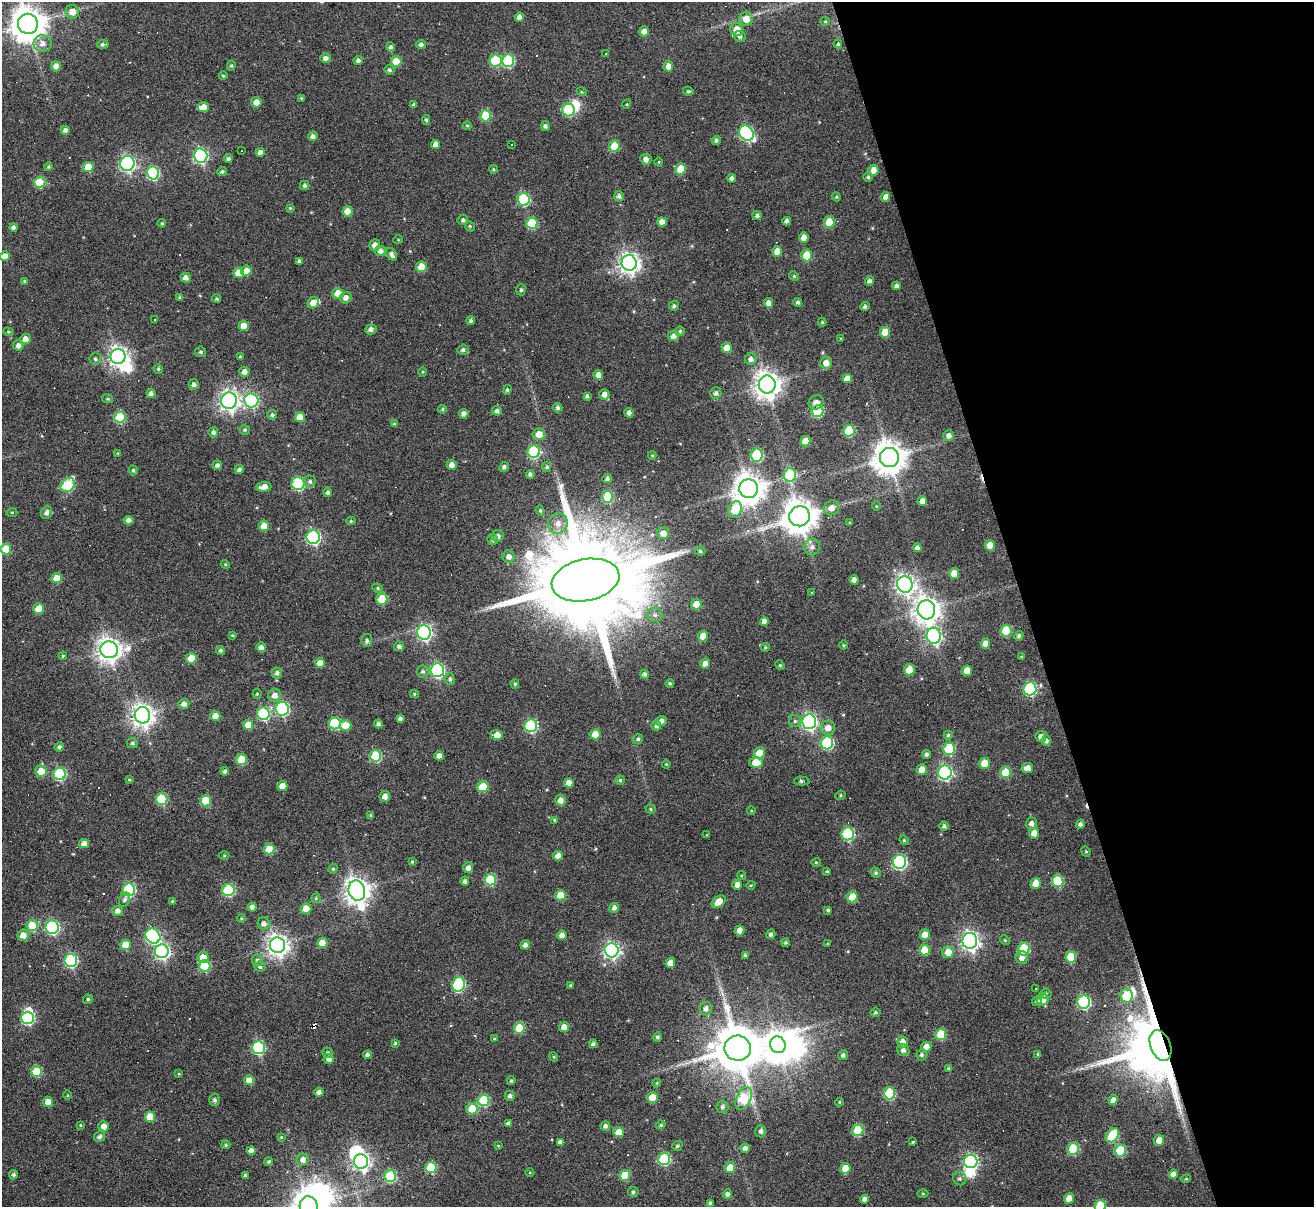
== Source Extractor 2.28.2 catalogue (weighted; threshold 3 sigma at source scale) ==
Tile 12 of 4 x 4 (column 4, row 3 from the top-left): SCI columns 3935-5246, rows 1470-2674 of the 5246 x 5228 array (HDU 1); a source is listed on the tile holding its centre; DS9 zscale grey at full resolution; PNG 1316 x 1209 px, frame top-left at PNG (2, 2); each listed source drawn as its Kron ellipse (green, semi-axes under 4 px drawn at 4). Shown black and unused: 22% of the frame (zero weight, under 3 of 6 exposures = <1% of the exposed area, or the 3 px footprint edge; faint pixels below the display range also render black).
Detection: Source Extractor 2.28.2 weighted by HDU 2 'WHT'; one run over the whole footprint, this tile lists its part. Background 0.0978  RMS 0.0091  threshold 0.0373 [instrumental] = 3 sigma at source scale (4.09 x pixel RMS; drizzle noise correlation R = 1.36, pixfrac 0.8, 0.05/0.05 arcsec/px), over >= 5 px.
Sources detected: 506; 10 inside a brighter object's white glare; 21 cosmic-ray / hot-pixel residue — neither listed nor drawn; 2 inside a brighter listed object's ellipse — not listed separately; the other 473 listed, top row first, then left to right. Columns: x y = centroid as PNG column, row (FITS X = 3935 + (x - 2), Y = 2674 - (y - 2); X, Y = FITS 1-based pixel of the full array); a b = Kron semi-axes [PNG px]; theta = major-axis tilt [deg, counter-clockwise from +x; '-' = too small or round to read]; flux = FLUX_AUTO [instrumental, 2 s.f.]
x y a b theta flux
72 12 7 6 - 7.9
520 17 4 4 - 5
746 19 7 6 - 8.8
825 21 5 4 - 1
28 24 10 10 - 1800
737 30 6 6 - 11
644 31 5 5 - 5.8
740 36 6 5 - 2.5
43 43 9 8 - 5.4
103 44 6 4 4 2.1
421 44 5 5 - 2.9
838 44 4 4 - 1.4
391 47 4 4 - 2.3
606 54 3 2 - 0.61
325 58 5 5 - 3.6
358 60 5 4 - 2.5
495 60 6 6 - 50
396 61 5 5 - 20
508 61 6 6 - 58
231 65 5 4 - 1.2
56 66 5 4 - 5.9
668 66 5 5 - 5.3
389 70 5 5 - 2
223 76 4 4 - 0.95
688 91 5 4 - 1.5
582 92 5 3 - 0.81
301 98 4 4 - 0.91
256 102 5 5 - 6.8
627 104 5 3 - 0.76
414 105 3 3 - 1.6
203 107 5 5 - 6.1
568 110 6 6 - 60
485 116 5 5 - 32
426 120 5 4 - 1.3
467 126 4 4 - 0.95
545 126 5 4 - 2.4
65 130 4 4 - 2.9
746 133 8 7 - 140
313 136 5 4 - 3.5
716 140 4 4 - 1.9
512 144 3 3 - 2.7
436 145 5 4 - 5
614 146 5 5 - 21
241 150 3 3 - 29
260 152 4 4 - 4.2
201 156 7 7 - 150
228 159 4 4 - 2
646 159 5 5 - 4.2
659 162 4 3 - 0.65
127 163 7 7 - 210
49 167 4 4 - 1.2
88 167 5 5 - 18
493 169 4 3 - 1.1
681 169 5 5 - 23
874 170 5 5 - 8.3
222 172 5 4 - 1.6
153 173 6 6 - 94
868 177 5 4 - 1.5
731 178 4 4 - 2.7
40 182 5 5 - 35
305 185 4 4 - 2.2
619 196 5 5 - 2.7
836 197 4 4 - 1.1
886 197 5 4 - 5.3
523 199 6 6 - 66
290 208 4 4 - 0.98
348 212 5 5 - 14
757 215 4 4 - 2.2
463 220 5 5 - 2
787 221 4 4 - 3.8
662 222 4 4 - 6.8
829 222 5 5 - 27
162 223 4 4 - 1.2
532 223 5 5 - 39
470 226 5 4 - 1.2
13 227 4 4 - 2.8
804 238 5 5 - 7.3
398 240 5 3 - 0.74
375 245 6 5 - 5
380 251 6 5 - 3.8
777 251 5 5 - 11
392 254 7 5 -56 3.2
807 255 6 5 - 22
5 256 5 5 - 7.1
299 261 4 4 - 1.9
629 263 8 7 - 520
421 267 5 5 - 15
246 271 5 5 - 8.1
239 273 5 5 - 12
794 276 5 4 - 1
186 278 5 4 - 3.9
24 281 4 3 - 1.1
869 281 4 4 - 2.7
896 286 4 4 - 2.7
521 290 5 4 - 1.9
338 293 5 5 - 11
180 298 4 3 - 2
346 298 6 5 - 4.6
217 299 4 4 - 1.4
798 302 4 4 - 1.9
313 303 6 5 - 9.5
768 303 5 4 - 5.6
674 306 5 5 - 1.9
865 307 5 4 - 2.2
154 320 3 3 - 1.3
471 321 4 4 - 1.9
822 322 4 4 - 1.1
244 326 5 5 - 12
371 329 6 5 - 3.9
680 331 5 4 - 1.4
8 332 5 4 - 1.1
885 332 5 5 - 17
673 336 5 4 - 4.3
841 338 4 3 - 0.75
25 339 5 5 - 5.9
18 345 5 5 - 3.9
727 348 5 5 - 11
463 350 6 5 - 2.4
201 352 5 5 - 1.8
118 356 7 7 - 480
240 356 4 3 - 0.9
95 359 6 5 - 1.8
751 359 6 5 - 3.7
826 363 6 6 - 6.2
158 369 5 4 - 1.4
244 372 5 5 - 5
423 372 5 3 - 0.76
598 375 5 4 - 7.2
847 378 5 4 - 6.6
194 384 5 5 - 2.6
767 385 9 8 - 970
507 390 5 4 - 1.6
151 393 4 4 - 2.8
716 393 6 5 - 2.8
604 394 5 5 - 4.6
587 396 4 4 - 1.9
108 399 5 4 - 1.4
251 400 7 7 - 140
229 401 8 8 - 450
816 402 8 6 34 5.6
558 408 4 4 - 2.5
442 409 5 4 - 1.3
497 411 5 5 - 2.7
817 411 6 6 - 57
629 413 5 4 - 3.4
464 414 5 4 - 4.1
272 415 5 4 - 2.1
120 417 5 5 - 46
300 417 5 5 - 11
394 424 4 4 - 1.1
245 430 5 5 - 1.4
849 431 6 5 - 39
213 432 5 5 - 2.6
539 434 6 6 - 10
949 435 5 5 - 3.8
805 441 5 5 - 13
534 452 6 6 - 83
118 453 4 3 - 0.79
652 455 4 4 - 0.72
757 455 6 6 - 74
889 457 10 9 - 1600
217 465 5 4 - 2.6
452 465 5 5 - 4.5
504 467 5 4 - 2.5
547 467 5 4 - 1.3
239 469 5 4 - 2.8
133 470 5 4 - 1.6
530 474 4 4 - 2.3
790 475 7 6 - 47
607 479 5 4 - 2.3
310 481 6 6 - 2.4
298 484 6 6 - 68
68 485 8 6 46 60
264 487 7 4 5 7.2
749 489 9 9 - 1400
328 492 5 4 - 2.3
608 497 6 5 - 39
922 501 5 4 - 5.6
876 506 5 3 - 0.65
831 508 8 7 - 6.3
735 509 8 6 68 32
540 511 5 4 - 1.2
12 512 5 3 - 0.78
46 512 7 5 69 3.1
799 516 10 10 - 1700
129 520 5 4 - 4.6
351 521 5 4 - 1.2
558 523 10 10 - 7.4
849 523 4 3 - 0.83
264 526 5 5 - 12
663 533 6 6 - 7.2
498 536 6 6 - 3.1
313 537 7 6 - 160
492 539 5 5 - 2.2
990 546 5 5 - 13
812 547 8 8 - 4
917 548 4 4 - 2.7
6 549 5 5 - 24
700 551 5 4 - 1.4
509 557 6 6 - 4.8
225 564 4 3 - 0.82
954 573 5 5 - 9.9
57 578 5 5 - 13
586 580 34 21 11 30000
854 580 4 4 - 4.9
905 584 8 7 - 440
378 588 5 4 - 1.3
812 593 4 2 - 0.55
382 599 5 5 - 28
696 604 5 5 - 9.7
39 609 5 5 - 15
926 610 9 8 - 910
655 615 8 7 - 3
764 621 4 4 - 4.7
1006 631 6 5 - 31
424 633 7 7 - 190
232 635 3 3 - 0.83
703 636 5 5 - 11
934 636 8 7 - 210
1019 636 5 4 - 2.1
367 640 6 5 - 2.4
985 644 5 4 - 5.8
843 645 5 3 - 0.85
399 646 5 5 - 2.8
261 647 5 4 - 3.6
765 647 5 4 - 1.2
109 650 9 8 - 780
220 650 4 3 - 1.8
63 656 4 3 - 1
1022 657 4 3 - 1.2
191 658 5 5 - 20
320 663 5 5 - 9.3
705 663 5 4 - 5.1
780 665 5 4 - 1
437 670 7 6 - 150
909 670 5 5 - 20
423 671 6 6 - 2.1
967 671 5 5 - 13
277 673 5 5 - 2.5
644 674 4 4 - 2.4
450 679 6 5 - 1.9
670 683 4 4 - 1.3
515 684 5 4 - 1.4
1030 689 7 6 - 110
257 694 5 4 - 1.1
414 694 4 4 - 1.1
275 695 6 6 - 5.9
184 704 5 5 - 4
282 709 7 6 - 130
263 714 6 6 - 73
142 715 8 7 - 660
215 716 5 5 - 8.8
400 718 4 4 - 2.6
661 721 5 5 - 4
795 721 6 6 - 2.1
809 722 7 7 - 240
335 723 6 6 - 55
378 724 4 4 - 2.8
248 725 5 5 - 13
346 725 6 5 - 14
531 726 6 6 - 91
656 726 5 5 - 2.2
828 728 7 7 - 7.4
595 734 5 5 - 15
497 735 6 5 - 8.2
948 735 4 4 - 1.2
1041 737 5 5 - 4.6
638 739 5 4 - 1.8
1046 741 5 4 - 2.1
132 743 5 5 - 1.7
827 743 6 6 - 87
59 747 5 4 - 2.1
949 749 6 6 - 56
759 753 6 5 - 12
927 754 4 4 - 2.5
376 756 6 5 - 51
439 756 5 4 - 5.3
242 760 5 5 - 31
756 762 7 5 -3 14
984 763 5 5 - 12
666 764 4 3 - 0.77
1027 768 6 5 - 6.4
922 769 5 5 - 7.8
41 771 5 5 - 15
225 771 4 4 - 2.2
1006 772 5 5 - 31
945 773 7 6 - 180
60 774 6 6 - 74
129 780 3 3 - 0.9
620 780 4 4 - 1.3
802 781 7 4 -1 2.3
569 783 4 4 - 7.6
282 786 5 5 - 8.4
483 787 5 5 - 35
840 795 5 4 - 1.2
385 796 5 5 - 5.3
162 799 6 5 - 50
560 800 5 5 - 6.2
206 801 5 5 - 32
651 809 5 4 - 1.3
751 811 4 3 - 0.68
371 815 4 4 - 1.5
555 820 4 4 - 0.9
1031 823 6 5 - 3.6
1080 824 5 4 - 2.8
944 826 5 4 - 2.2
1034 833 5 5 - 6.8
848 834 6 6 - 82
707 835 4 3 - 0.79
904 840 5 4 - 1.1
84 843 5 4 - 5.3
269 849 5 5 - 22
1086 851 5 4 - 1.1
224 856 5 3 - 0.88
558 856 5 5 - 5.7
412 862 4 3 - 1
816 862 5 4 - 0.99
900 862 7 6 - 140
468 868 5 5 - 4.1
333 869 5 4 - 1.1
827 871 3 3 - 0.99
876 873 5 4 - 1.7
741 876 4 3 - 0.98
490 880 5 5 - 44
465 881 4 4 - 2.7
1058 881 6 5 - 38
1036 883 5 5 - 11
737 885 5 4 - 6.3
751 885 5 3 - 0.71
129 890 6 6 - 84
228 890 6 6 - 71
357 891 10 8 -74 870
561 895 5 5 - 19
852 897 5 5 - 18
316 898 4 4 - 1.1
125 900 7 5 66 2.3
172 901 3 3 - 0.91
719 902 8 5 37 11
252 907 4 4 - 3.6
614 908 5 4 - 3
306 909 5 5 - 9.2
828 910 3 3 - 1.4
118 911 5 5 - 3.9
241 918 4 3 - 0.98
264 924 6 6 - 3.8
32 926 5 5 - 32
52 927 6 6 - 120
740 930 5 4 - 7.3
771 934 5 4 - 2.4
23 935 6 5 - 7.5
562 935 5 5 - 5.1
925 935 5 5 - 9.6
153 936 8 7 - 140
1005 940 5 4 - 1.1
970 941 8 7 - 380
785 942 4 4 - 1.4
322 943 5 5 - 15
827 944 3 3 - 0.75
126 945 5 5 - 18
278 945 8 7 - 580
525 945 5 4 - 3.1
1024 949 6 6 - 51
611 950 7 7 - 260
925 950 5 5 - 19
162 951 7 7 - 210
948 952 6 6 - 8.8
745 955 4 3 - 1.9
1022 957 6 6 - 4.9
1071 957 6 5 - 27
203 958 5 5 - 13
71 960 6 6 - 100
257 960 5 5 - 2.6
670 963 5 5 - 9.4
205 966 6 5 - 36
260 967 5 5 - 2
459 984 7 6 - 97
571 985 4 3 - 1.4
1036 989 3 3 - 1.9
1046 994 5 5 - 1.4
1126 996 7 6 - 27
88 999 5 4 - 1.8
1043 999 6 6 - 8.2
1037 1001 5 4 - 1.8
1084 1002 7 6 - 120
706 1009 7 6 - 3.7
875 1012 5 5 - 1.4
28 1018 6 6 - 110
564 1027 5 5 - 8.4
519 1028 5 5 - 31
941 1034 6 5 - 35
657 1037 5 4 - 1.8
494 1039 3 3 - 0.74
902 1042 6 5 - 6.4
395 1043 3 3 - 1.1
593 1044 4 4 - 2.5
778 1045 8 7 - 850
1160 1046 16 10 -68 7800
926 1047 5 5 - 7.5
258 1048 6 6 - 100
738 1048 13 12 - 4700
903 1050 6 6 - 3.2
328 1053 5 5 - 1.8
1038 1054 4 4 - 1.1
367 1055 4 4 - 3
843 1055 5 4 - 2.5
922 1055 6 5 - 2.2
554 1057 5 3 - 0.81
329 1059 5 5 - 4.9
949 1069 4 4 - 1.5
36 1071 5 5 - 31
179 1074 4 3 - 0.78
249 1080 5 5 - 11
511 1081 4 4 - 1.5
657 1083 4 4 - 0.82
319 1092 5 4 - 3.9
889 1093 6 5 - 53
67 1095 5 3 - 0.76
510 1096 5 5 - 2.6
652 1097 5 5 - 18
744 1098 12 7 66 52
215 1100 6 5 - 2.7
484 1100 6 5 - 48
1113 1100 5 4 - 3.9
48 1102 5 5 - 8.5
839 1102 4 4 - 0.99
722 1107 6 6 - 2.9
472 1109 5 5 - 20
150 1117 5 5 - 16
508 1123 4 3 - 2.1
80 1125 4 3 - 0.94
661 1125 4 4 - 1.6
104 1126 5 5 - 5.9
605 1126 5 4 - 2.7
858 1130 6 5 - 42
761 1131 6 5 - 2.4
619 1132 5 5 - 12
1112 1135 8 5 51 48
99 1137 6 5 - 3
281 1137 4 3 - 0.92
1159 1140 5 5 - 7.7
560 1142 4 4 - 3
913 1142 3 3 - 0.92
226 1145 4 3 - 1.1
498 1146 3 3 - 0.72
677 1146 5 4 - 1.6
745 1148 5 4 - 3.1
1073 1149 6 5 - 46
1120 1150 6 5 - 35
251 1151 4 4 - 5.1
664 1159 6 6 - 69
303 1160 6 6 - 4.8
269 1161 4 4 - 1.3
361 1161 7 7 - 270
971 1161 7 6 - 150
431 1168 5 5 - 39
730 1168 5 5 - 13
845 1168 5 5 - 11
530 1173 4 3 - 0.69
1173 1174 5 4 - 5.8
14 1175 5 4 - 2
625 1175 5 5 - 25
245 1176 4 3 - 1.9
390 1176 6 6 - 49
960 1179 7 6 - 2.3
1186 1179 5 3 - 0.76
633 1192 5 4 - 1.6
923 1193 5 3 - 0.79
727 1194 5 4 - 2.9
1069 1198 5 5 - 9
864 1199 4 4 - 4
710 1203 4 4 - 2
309 1206 9 8 - 1400
1100 1206 6 5 - 44
Overlapping masked pixels (flux is a lower limit): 1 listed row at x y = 1160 1046
Isophote crosses this tile's border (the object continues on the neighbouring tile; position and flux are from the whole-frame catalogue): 2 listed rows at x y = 309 1206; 1100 1206